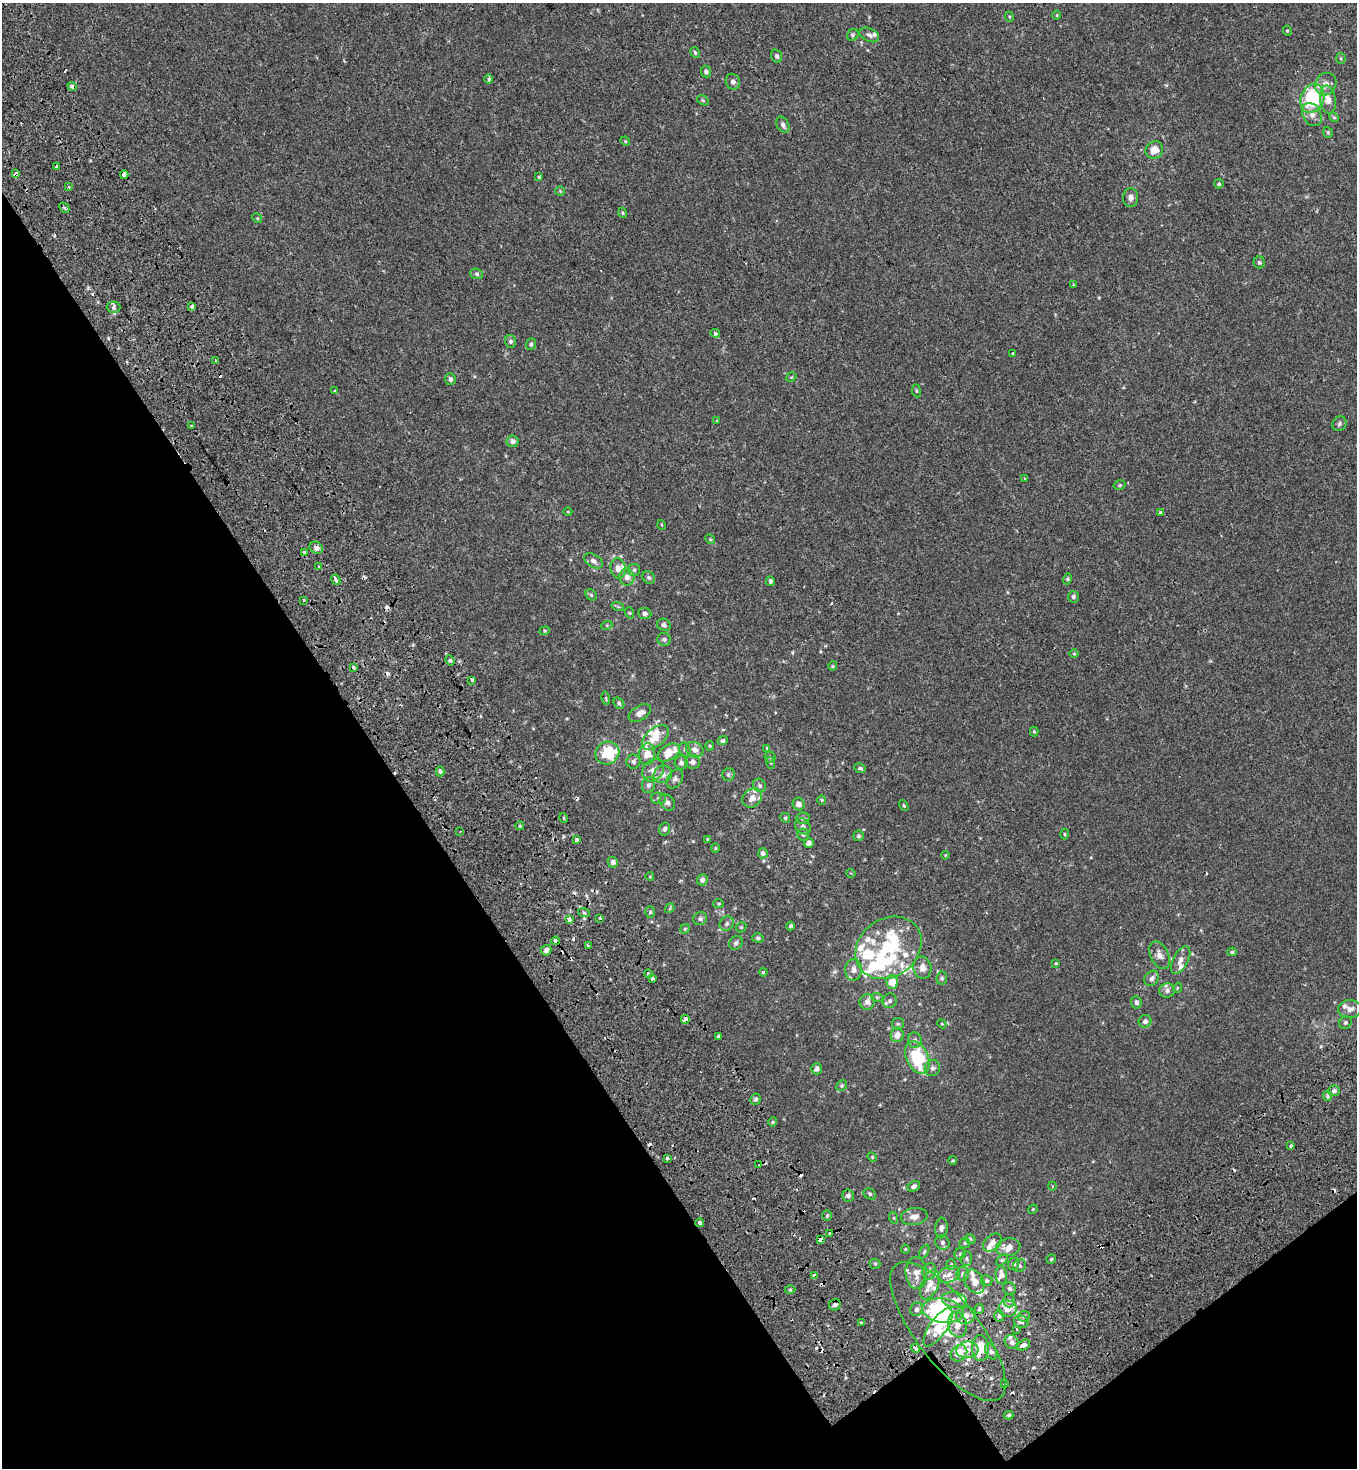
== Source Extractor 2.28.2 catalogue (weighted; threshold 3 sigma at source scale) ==
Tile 14 of 4 x 4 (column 2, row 4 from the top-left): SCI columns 1720-3074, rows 246-1711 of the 6216 x 6288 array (HDU 1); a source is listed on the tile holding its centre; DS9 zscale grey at full resolution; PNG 1359 x 1470 px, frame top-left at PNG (2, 3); each listed source drawn as its Kron ellipse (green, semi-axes under 4 px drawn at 4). Shown black and unused: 31% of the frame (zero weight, under 2 of 3 exposures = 11% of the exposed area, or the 3 px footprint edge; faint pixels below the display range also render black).
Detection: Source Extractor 2.28.2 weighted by HDU 2 'WHT'; one run over the whole footprint, this tile lists its part. Background 2.39e-04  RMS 0.0033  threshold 0.015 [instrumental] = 3 sigma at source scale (4.5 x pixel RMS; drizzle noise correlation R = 1.50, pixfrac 1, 0.0396/0.0396 arcsec/px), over >= 5 px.
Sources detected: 324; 6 inside a brighter object's white glare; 26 cosmic-ray / hot-pixel residue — neither listed nor drawn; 37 inside a brighter listed object's ellipse — not listed separately; the other 255 listed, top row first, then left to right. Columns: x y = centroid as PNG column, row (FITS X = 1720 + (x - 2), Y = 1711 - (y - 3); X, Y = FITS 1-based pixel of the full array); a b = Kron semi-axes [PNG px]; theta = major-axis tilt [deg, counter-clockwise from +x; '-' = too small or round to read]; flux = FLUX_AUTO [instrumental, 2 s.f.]
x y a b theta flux
1057 15 5 3 - 0.28
1010 17 5 3 - 0.29
1287 31 5 4 - 0.37
853 35 6 5 - 0.55
869 35 10 6 -25 1.2
695 52 6 4 -63 0.48
777 56 7 5 -70 0.81
1341 58 5 5 - 0.42
706 72 6 5 - 0.81
489 79 5 4 - 0.93
733 82 8 7 - 1.3
1326 84 12 10 57 2.2
72 86 5 3 - 1.4
1312 98 15 11 68 24
703 100 6 4 -32 0.42
1328 100 14 8 -82 3.3
1312 115 12 9 -62 2.2
1334 117 5 4 - 0.39
783 125 9 6 -63 1.2
1328 132 6 4 -69 0.41
625 141 5 4 - 0.32
1154 150 9 8 - 3.5
56 166 4 3 - 3.2
15 174 4 3 - 2
124 175 4 3 - 4.9
539 177 4 4 - 0.4
1219 184 5 4 - 0.46
69 187 3 3 - 0.69
560 191 5 5 - 0.4
1131 198 9 7 85 1.4
64 208 5 3 - 0.44
623 213 5 3 - 0.39
257 218 5 4 - 0.35
1259 263 6 6 - 0.58
477 274 6 5 - 0.62
1073 285 3 2 - 0.28
113 307 7 5 -1 0.85
192 307 3 3 - 3.2
715 333 5 4 - 0.61
511 341 6 5 - 0.8
531 344 6 5 - 0.67
1013 353 3 2 - 0.67
216 361 3 3 - 1.3
791 377 5 3 - 0.27
450 379 6 5 - 0.91
335 391 4 3 - 0.35
916 391 6 3 -82 0.39
717 421 4 4 - 0.26
1339 424 8 6 51 0.74
191 426 3 2 - 0.39
513 441 6 5 - 0.94
1024 478 3 2 - 0.29
1120 485 6 4 15 0.44
568 512 4 3 - 0.22
1160 513 4 3 - 1.1
662 525 5 3 - 0.24
710 539 5 4 - 0.39
316 548 7 5 -35 1.8
304 552 3 3 - 2.7
593 561 10 6 -33 1.4
318 566 3 2 - 0.35
618 568 10 7 -80 1.9
634 570 6 6 - 0.74
627 577 8 7 - 2.1
649 577 7 5 -45 0.75
1067 579 5 4 - 0.45
336 580 6 3 -61 3.1
770 581 5 4 - 0.58
591 595 6 5 - 0.55
1073 597 6 5 - 0.66
304 600 3 2 - 0.5
618 607 6 4 -20 0.45
630 613 6 3 -71 0.37
645 613 6 5 - 0.84
607 625 5 3 - 0.33
664 625 7 6 - 0.99
545 631 5 4 - 0.37
664 639 7 6 - 0.75
1074 654 5 3 - 0.27
450 660 5 4 - 0.49
833 666 4 4 - 0.34
353 667 3 3 - 2.3
472 681 3 3 - 3.2
606 698 7 3 -77 0.37
619 703 6 5 - 0.71
640 713 12 7 32 2
1034 731 5 4 - 0.38
655 737 16 9 41 4.9
723 741 5 4 - 0.81
710 746 5 4 - 0.37
767 748 4 3 - 0.7
685 750 7 5 -73 0.7
695 750 9 7 -25 2
607 753 12 11 - 12
669 753 12 7 32 6.2
647 754 11 8 85 3.6
770 757 5 5 - 0.55
633 761 7 7 - 1
693 762 7 7 - 1.2
681 763 7 6 - 0.98
771 763 6 4 -71 0.36
860 768 6 5 - 0.51
653 770 12 9 49 2.2
440 771 5 4 - 0.69
663 774 9 8 - 2.4
728 775 6 6 - 0.73
675 779 10 7 55 1.2
648 785 8 6 78 0.96
759 785 7 6 - 0.74
659 798 7 5 -3 0.73
752 798 10 8 42 2.5
822 800 4 4 - 0.34
667 802 9 6 -53 1.3
799 804 6 6 - 1.8
904 806 6 3 -58 0.38
564 818 5 3 - 0.3
785 818 5 4 - 0.42
803 818 7 5 15 0.71
520 826 4 4 - 0.35
803 826 9 7 -49 1
665 829 6 5 - 0.82
460 831 3 2 - 0.22
1065 834 5 3 - 0.32
803 835 6 6 - 0.67
858 836 5 5 - 0.57
577 839 3 3 - 0.97
708 839 3 3 - 0.37
809 843 5 5 - 1.5
715 848 4 4 - 0.32
763 853 5 5 - 0.96
945 855 4 3 - 0.24
613 862 5 5 - 1.2
851 873 4 3 - 0.31
650 877 4 3 - 0.22
702 880 5 5 - 1.2
719 904 5 4 - 0.42
670 908 5 4 - 0.37
650 912 6 5 - 0.5
584 913 6 3 -19 0.44
600 918 3 3 - 0.58
570 919 3 3 - 16
700 919 7 6 - 0.82
727 923 7 6 - 0.96
790 926 4 4 - 0.59
741 927 6 4 43 0.41
685 929 5 4 - 0.38
758 938 5 4 - 0.65
555 941 4 3 - 1.7
736 943 7 6 - 0.99
588 946 4 3 - 0.34
888 948 35 29 37 25
546 950 5 5 - 1.5
1232 952 5 4 - 0.43
1160 955 15 9 -64 2.2
1181 960 15 7 63 2.1
1056 963 3 3 - 0.25
922 968 11 9 -78 2.3
853 970 11 8 89 2
763 972 4 3 - 0.38
648 974 4 3 - 2.7
652 978 4 3 - 1.5
942 978 6 5 - 0.7
1152 978 8 6 53 1.3
892 982 7 6 - 5.3
1177 988 5 3 - 0.29
1167 990 8 7 - 1.3
877 997 6 4 -18 0.43
890 1001 7 7 - 1
867 1002 8 7 - 1.7
1136 1002 6 5 - 0.79
1350 1009 11 9 1 2.1
685 1019 4 3 - 1.4
1145 1021 6 6 - 1.3
1345 1023 6 6 - 0.7
898 1024 6 6 - 0.61
942 1024 5 3 - 0.31
897 1035 7 6 - 2.5
718 1037 4 3 - 0.66
915 1040 8 7 - 1.1
917 1058 17 11 -66 18
932 1068 8 7 - 1.2
817 1069 5 5 - 1.1
842 1086 6 5 - 0.53
1334 1091 6 5 - 0.95
1327 1096 5 4 - 0.47
756 1099 5 5 - 0.82
773 1122 4 4 - 0.39
1291 1145 3 3 - 3.2
872 1157 5 4 - 0.34
667 1158 3 3 - 1.9
953 1160 4 3 - 0.34
759 1165 3 3 - 1.6
914 1186 6 5 - 0.88
1052 1186 4 3 - 0.26
870 1194 6 5 - 0.56
848 1196 6 6 - 0.97
1033 1209 5 4 - 0.3
827 1216 5 4 - 0.52
914 1217 13 8 9 2.4
894 1218 6 4 -72 0.39
700 1223 4 3 - 1.1
941 1228 10 6 84 1.2
829 1234 3 3 - 2.1
970 1239 5 4 - 0.43
821 1240 4 4 - 6.3
942 1242 7 6 - 0.88
992 1242 11 7 43 1.8
965 1243 6 5 - 0.46
1008 1247 12 8 11 2.9
905 1249 4 4 - 0.32
924 1252 7 4 63 0.5
960 1254 5 5 - 0.51
966 1258 7 5 89 0.66
1051 1259 5 4 - 0.44
1002 1260 7 4 44 0.48
875 1264 5 5 - 0.4
951 1264 5 4 - 0.43
1014 1264 6 5 - 0.77
1019 1266 7 6 - 0.75
929 1271 8 7 - 1
916 1273 16 10 -86 2.8
949 1274 12 7 22 1.9
963 1274 7 6 - 0.8
814 1275 4 3 - 2.2
1001 1275 9 6 -85 1.8
974 1281 13 9 -57 2.4
986 1281 6 5 - 0.51
930 1285 15 8 67 2.7
1009 1288 6 6 - 0.73
790 1290 5 3 - 0.37
954 1300 13 7 -10 2
1009 1301 6 5 - 0.75
835 1305 6 5 - 1.2
916 1309 7 6 - 0.87
979 1309 5 4 - 0.37
1008 1309 9 8 - 3.2
943 1311 21 12 -9 15
966 1316 9 8 - 2.2
999 1316 5 5 - 0.79
1024 1316 5 5 - 0.61
1021 1322 7 6 - 1.1
861 1323 3 3 - 1.6
957 1325 13 9 -77 2.5
938 1327 22 8 55 4.9
1017 1329 3 2 - 0.45
948 1332 85 31 -52 29
1012 1342 7 6 - 1.1
1023 1345 7 5 27 1.1
915 1348 5 3 - 2.1
980 1348 13 8 -89 8.3
967 1350 11 8 6 2.8
991 1352 8 5 -63 1
959 1353 9 7 41 4.6
1005 1384 3 3 - 10
1009 1415 4 3 - 0.56
Overlapping masked pixels (flux is a lower limit): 12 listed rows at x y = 72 86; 15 174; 124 175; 316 548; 336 580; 555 941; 685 1019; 821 1240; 814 1275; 948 1332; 980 1348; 967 1350